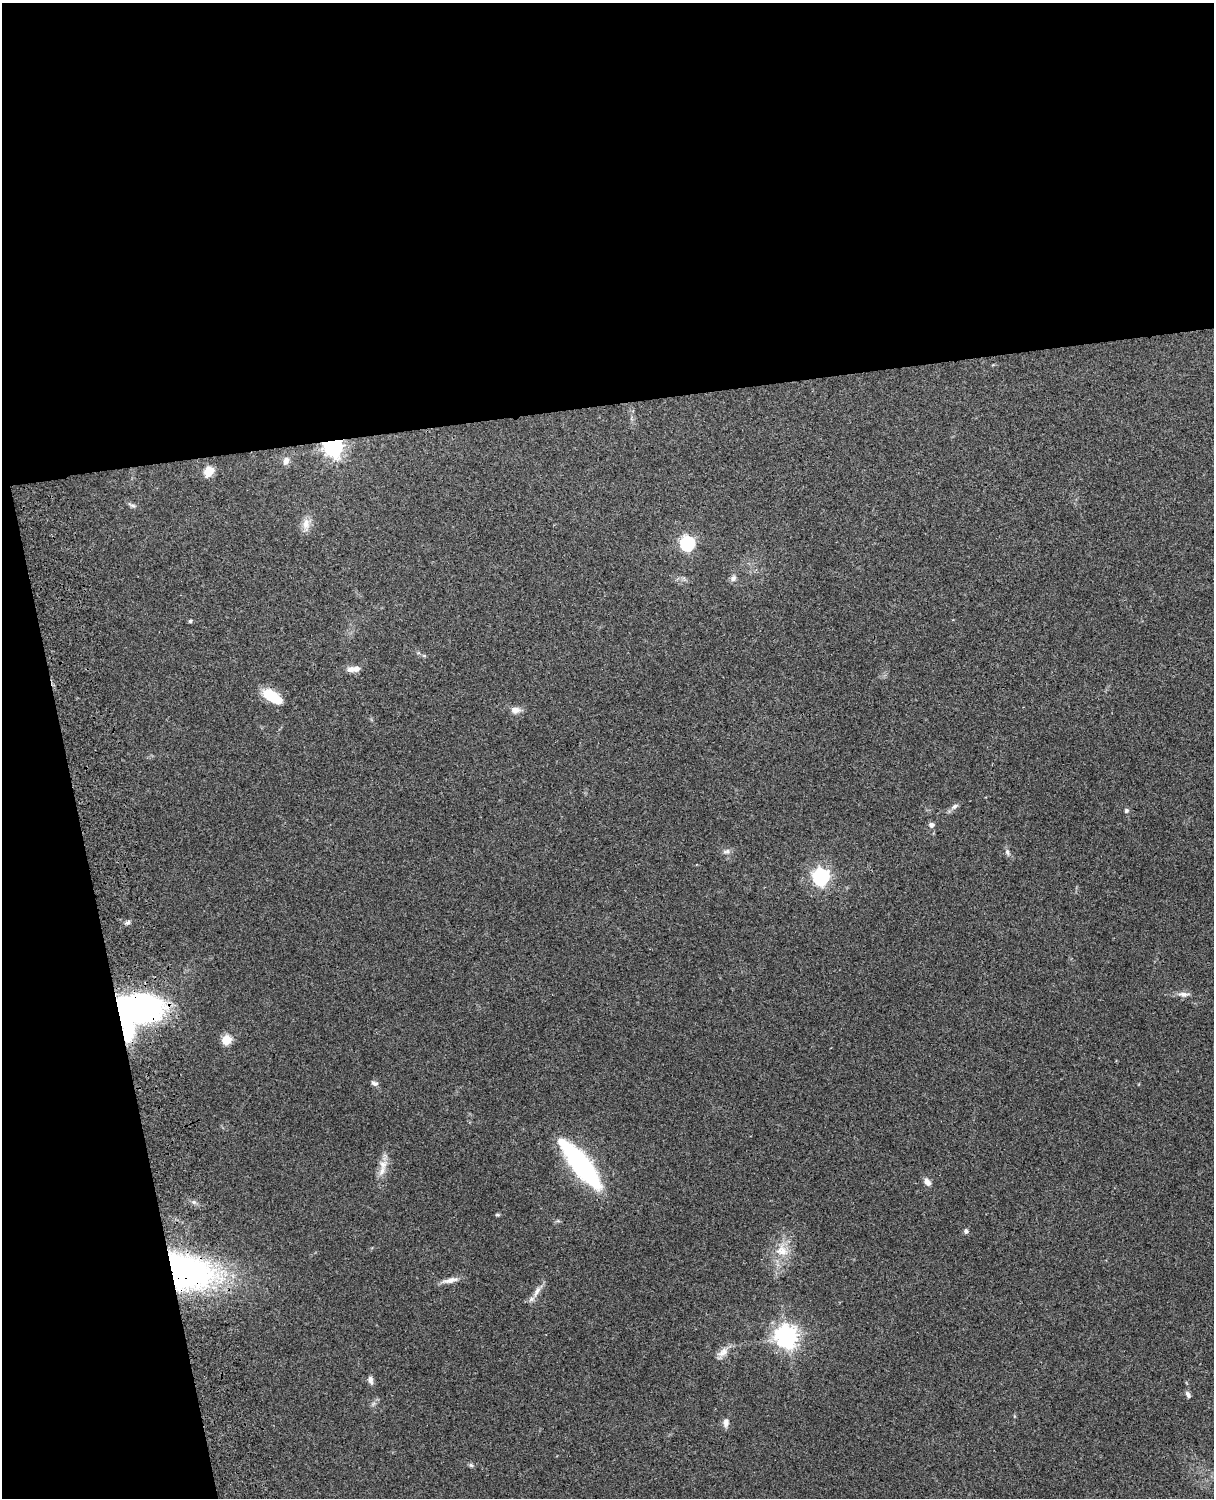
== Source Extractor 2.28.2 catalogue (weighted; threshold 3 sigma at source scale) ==
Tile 1 of 4 x 3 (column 1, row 1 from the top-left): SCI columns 119-1330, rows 3156-4651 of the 5088 x 4928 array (HDU 1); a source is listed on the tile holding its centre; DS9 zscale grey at full resolution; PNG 1216 x 1500 px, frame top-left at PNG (2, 3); no overlay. Shown black and unused: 33% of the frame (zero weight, under 3 of 4 exposures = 6% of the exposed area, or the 3 px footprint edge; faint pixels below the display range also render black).
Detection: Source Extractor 2.28.2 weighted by HDU 2 'WHT'; one run over the whole footprint, this tile lists its part. Background 0.24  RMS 0.0087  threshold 0.0389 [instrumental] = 3 sigma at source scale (4.5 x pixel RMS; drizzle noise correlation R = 1.50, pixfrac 1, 0.05/0.05 arcsec/px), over >= 5 px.
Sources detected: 41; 2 inside a brighter object's white glare — not listed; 2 inside a brighter listed object's ellipse — not listed separately; the other 37 listed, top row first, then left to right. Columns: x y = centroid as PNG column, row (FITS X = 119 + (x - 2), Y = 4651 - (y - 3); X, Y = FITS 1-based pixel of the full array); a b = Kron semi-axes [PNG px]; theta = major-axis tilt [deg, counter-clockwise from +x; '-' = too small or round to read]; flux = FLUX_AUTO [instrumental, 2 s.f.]
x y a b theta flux
333 447 7 7 - 440
286 461 11 7 70 4.8
209 471 6 5 - 42
132 505 12 5 -27 2.4
306 524 19 9 84 8.1
687 543 6 6 - 170
733 578 9 7 50 3.2
190 621 5 4 - 1.4
356 669 9 7 16 4.8
272 697 23 11 -31 27
515 710 12 9 -5 5.9
954 806 11 6 32 3.4
1126 810 6 5 - 1.8
931 825 6 6 - 3.3
727 851 10 7 2 3.3
1007 852 10 6 -66 2.9
821 877 7 7 - 280
128 922 8 5 29 2.2
1183 994 16 6 -3 4.8
142 1010 35 30 -13 240
226 1040 6 5 - 40
374 1083 10 6 -17 2.6
383 1164 14 11 58 8
581 1165 56 15 -52 140
927 1182 11 7 -58 4.3
497 1215 6 4 -1 1.2
966 1231 7 5 80 2.1
782 1250 19 16 -42 17
189 1272 58 43 -20 210
450 1280 24 6 12 6.7
537 1291 19 7 61 6.5
786 1337 8 8 - 600
723 1352 17 10 38 7.6
370 1380 11 6 -77 3.4
1188 1394 9 5 -63 2.5
726 1422 13 7 87 4.2
471 1465 6 5 - 1.6
Overlapping masked pixels (flux is a lower limit): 3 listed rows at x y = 333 447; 142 1010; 189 1272